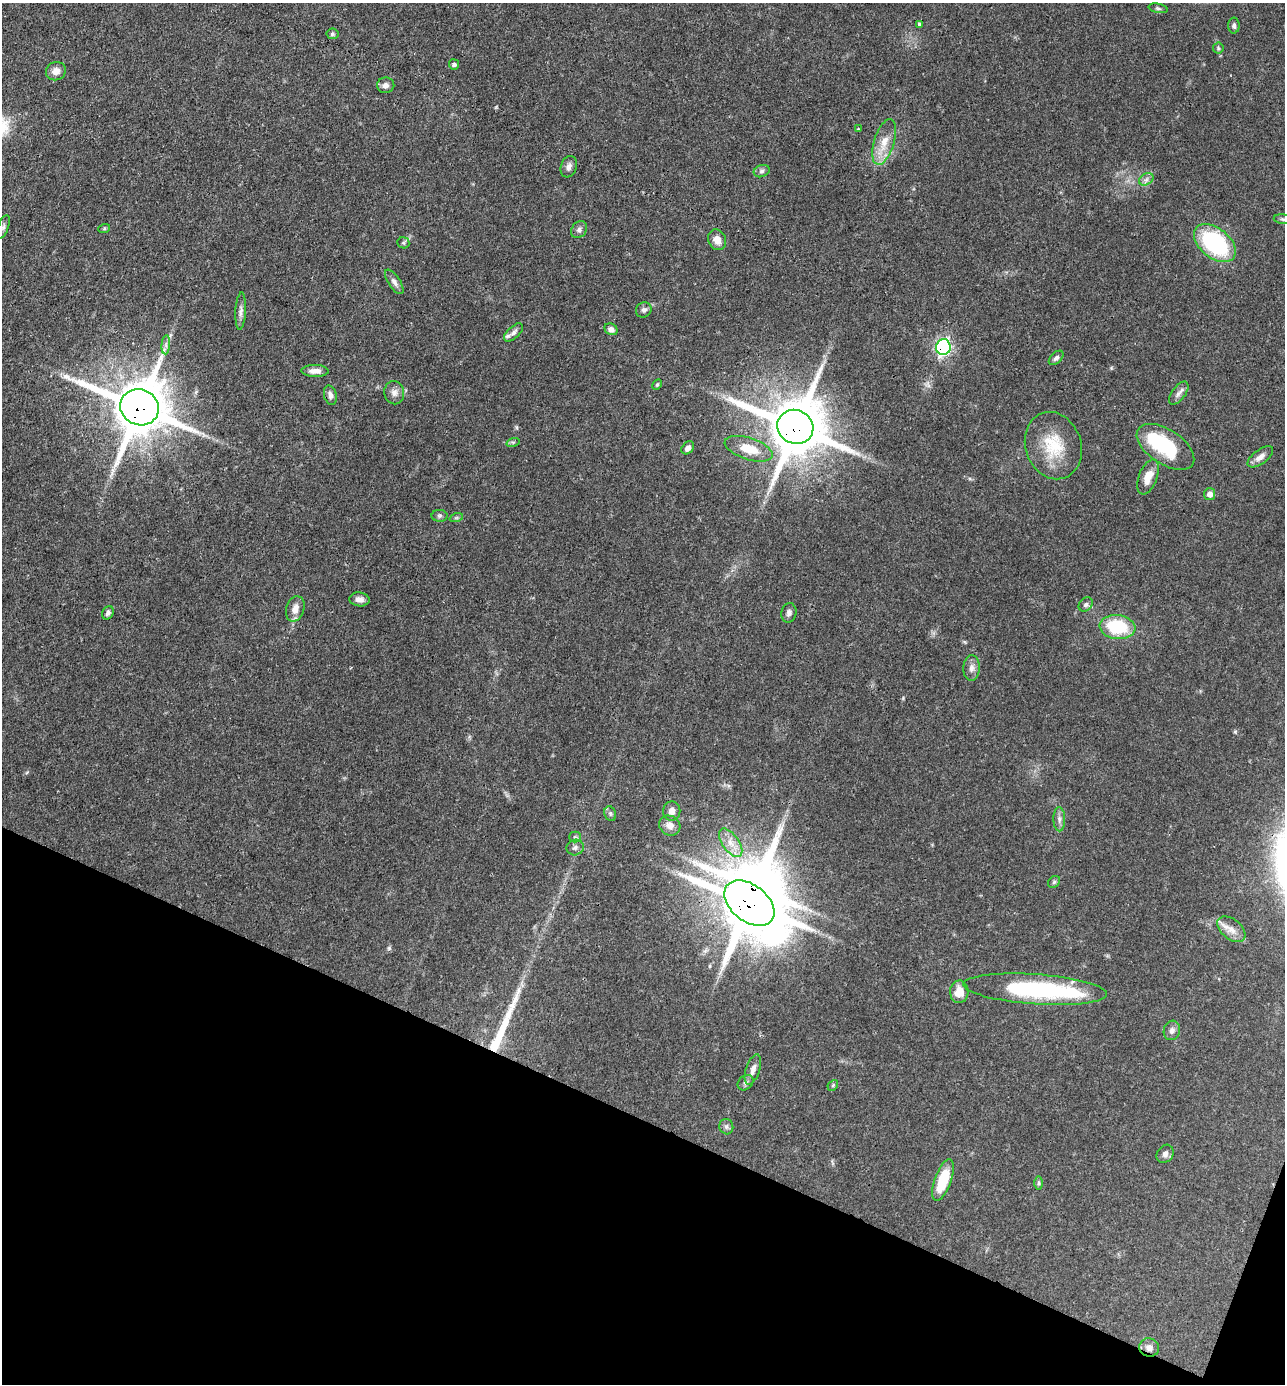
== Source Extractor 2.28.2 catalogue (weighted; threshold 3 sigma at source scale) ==
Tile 15 of 4 x 4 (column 3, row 4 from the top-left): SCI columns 2708-3990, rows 1-1382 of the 5547 x 5532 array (HDU 1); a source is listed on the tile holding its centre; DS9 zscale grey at full resolution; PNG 1287 x 1386 px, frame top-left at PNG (2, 3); each listed source drawn as its Kron ellipse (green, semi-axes under 4 px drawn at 4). Shown black and unused: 20% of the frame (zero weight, under 3 of 4 exposures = <1% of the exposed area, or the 3 px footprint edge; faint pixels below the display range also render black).
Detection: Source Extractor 2.28.2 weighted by HDU 2 'WHT'; one run over the whole footprint, this tile lists its part. Background 0.102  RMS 0.0041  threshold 0.0183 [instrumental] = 3 sigma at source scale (4.5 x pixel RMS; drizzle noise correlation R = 1.50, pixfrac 1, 0.05/0.05 arcsec/px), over >= 5 px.
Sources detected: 78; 3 inside a brighter object's white glare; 1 long thin detection or spike segment (spike, bleed or trail) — neither listed nor drawn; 1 inside a brighter listed object's ellipse — not listed separately; the other 73 listed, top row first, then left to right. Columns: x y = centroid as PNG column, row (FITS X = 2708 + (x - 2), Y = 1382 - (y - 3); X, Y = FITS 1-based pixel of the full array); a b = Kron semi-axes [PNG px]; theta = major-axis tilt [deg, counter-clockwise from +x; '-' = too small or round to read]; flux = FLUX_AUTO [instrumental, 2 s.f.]
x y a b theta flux
1158 8 9 4 -12 0.82
919 24 4 4 - 1.2
1234 25 8 5 88 0.99
332 34 6 5 - 0.84
1218 48 5 5 - 0.66
454 64 5 5 - 0.88
56 71 10 9 - 2.8
386 85 8 8 - 1.9
858 129 3 3 - 0.34
884 142 23 10 73 6.8
569 167 11 8 70 1.8
762 171 8 6 19 1.1
1146 179 8 5 31 1.4
1283 219 9 5 -7 0.91
3 227 12 5 69 1.4
104 229 6 4 19 0.52
579 230 9 7 47 1.5
717 240 10 8 -64 3.2
403 243 6 5 - 0.66
1215 243 24 15 -39 50
394 282 14 6 -57 1.8
644 310 8 7 - 1.4
241 311 19 5 87 2
611 329 7 5 -33 1.8
514 332 11 6 43 1.6
166 345 10 4 85 1.3
943 347 8 7 - 82
1056 358 9 5 43 1.3
315 371 13 6 -1 2.8
657 385 6 4 62 0.55
394 393 12 10 -80 2.5
1179 393 13 6 53 1.9
330 395 10 6 -75 1.8
140 407 19 17 -25 2200
795 427 18 16 -28 2800
513 442 7 4 17 0.68
1053 446 34 28 -70 18
1165 447 32 17 -33 26
688 448 7 5 46 2
749 449 25 11 -18 9.8
1260 457 15 7 37 2.7
1148 477 18 9 69 5.5
1210 494 6 5 - 2.5
440 516 8 6 1 0.95
456 518 7 4 18 0.62
359 599 10 7 -8 2.1
1086 604 8 6 45 1
295 609 13 9 73 4
108 613 7 5 60 1.2
789 613 10 7 77 1.5
1117 627 18 12 -7 22
971 668 13 8 87 2.3
672 811 9 8 - 2.4
610 814 7 5 -70 0.88
1059 819 12 6 -88 1.7
670 826 11 9 -32 3.1
575 837 5 5 - 0.83
731 843 16 8 -55 4.3
575 847 8 7 - 1.7
1054 882 7 5 45 0.68
749 903 28 18 -38 2400
1231 929 16 10 -39 4
1035 989 72 15 -4 59
959 992 11 9 88 5.1
1172 1030 10 8 73 1.9
753 1069 16 7 71 2.6
745 1083 9 6 43 1.2
833 1085 6 4 47 0.53
726 1127 8 7 - 1.2
1165 1154 10 8 53 1.8
943 1180 22 8 70 16
1039 1183 7 4 90 0.74
1149 1348 10 9 - 2.6
Overlapping masked pixels (flux is a lower limit): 5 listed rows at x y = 943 347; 140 407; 795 427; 749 903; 1149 1348
Isophote crosses this tile's border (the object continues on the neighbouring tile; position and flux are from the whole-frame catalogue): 1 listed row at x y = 1283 219